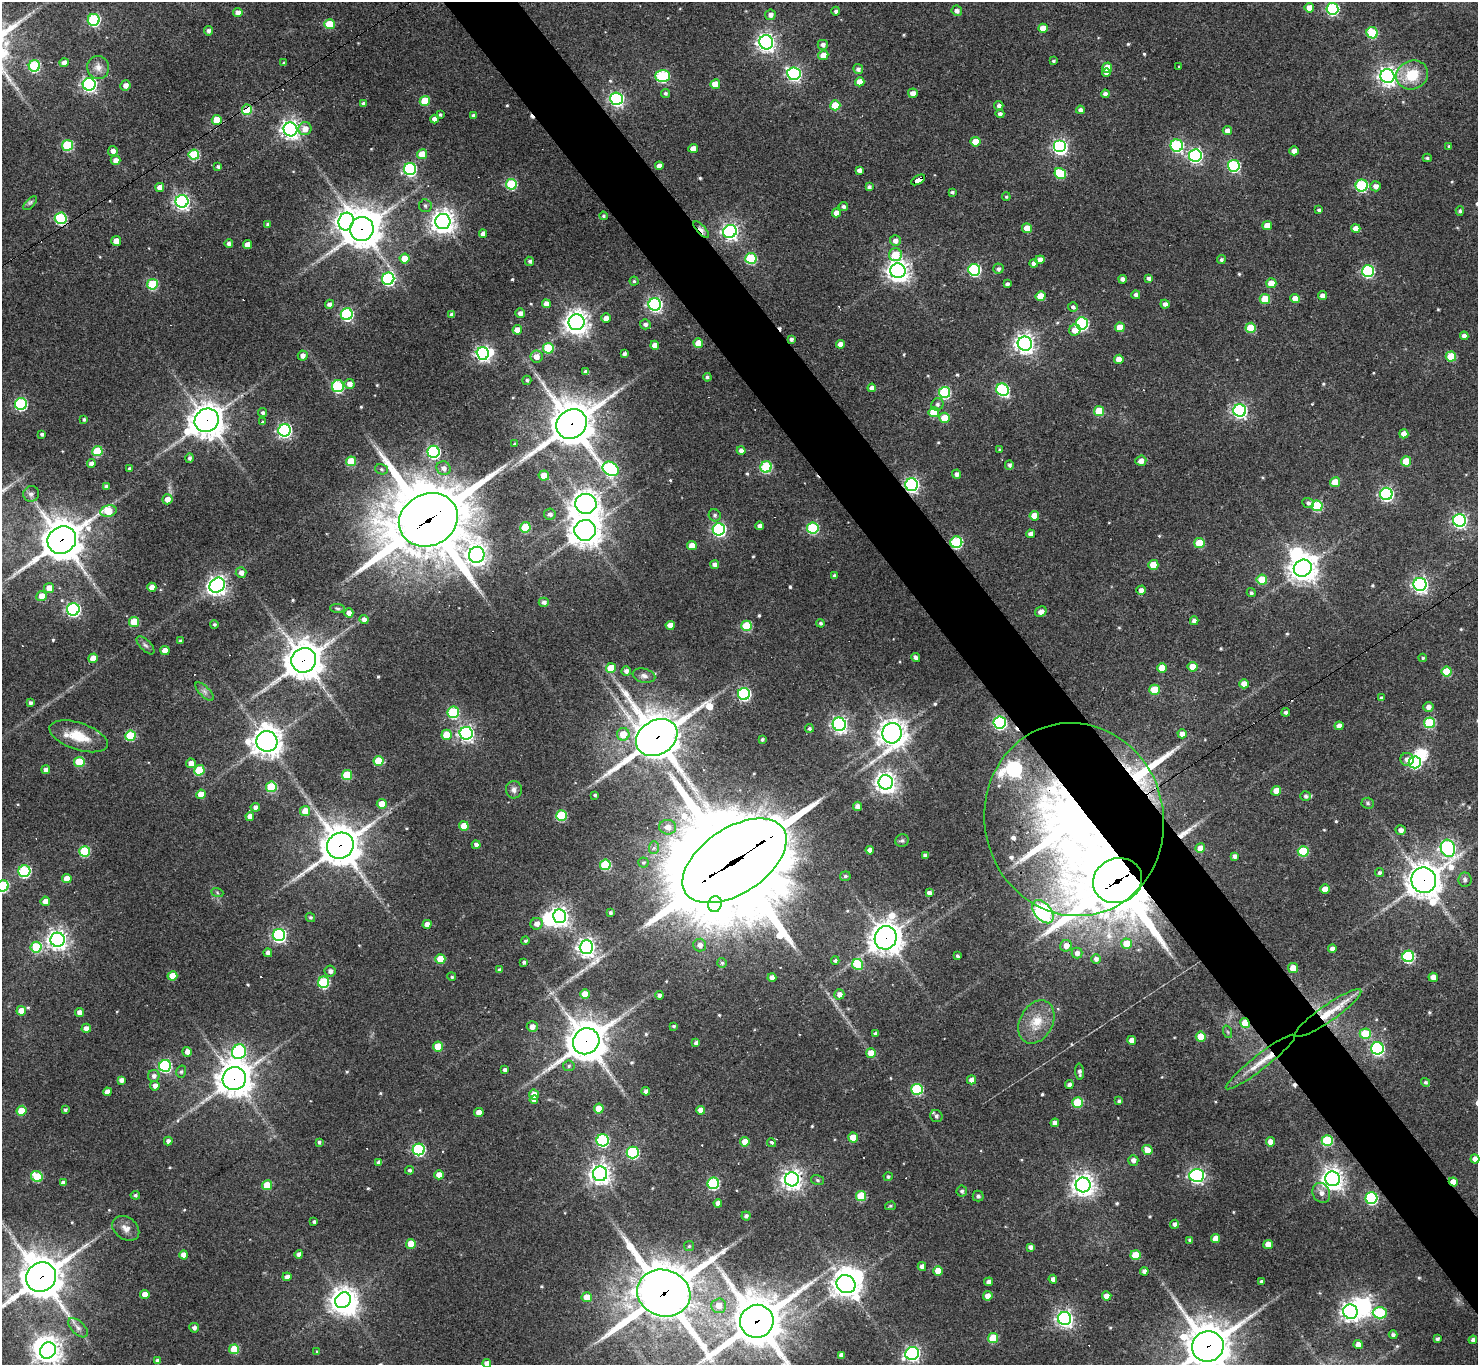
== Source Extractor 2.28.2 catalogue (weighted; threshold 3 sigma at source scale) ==
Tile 6 of 4 x 4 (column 2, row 2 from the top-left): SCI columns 1477-2952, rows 2881-4243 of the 5905 x 5899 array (HDU 1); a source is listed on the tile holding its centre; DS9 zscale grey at full resolution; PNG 1480 x 1367 px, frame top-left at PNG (2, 2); each listed source drawn as its Kron ellipse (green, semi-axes under 4 px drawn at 4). Shown black and unused: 5% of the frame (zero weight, under 3 of 4 exposures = <1% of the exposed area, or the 3 px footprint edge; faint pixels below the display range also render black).
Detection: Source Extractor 2.28.2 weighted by HDU 2 'WHT'; one run over the whole footprint, this tile lists its part. Background 0.123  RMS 0.0066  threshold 0.0298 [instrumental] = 3 sigma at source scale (4.5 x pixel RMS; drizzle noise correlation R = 1.50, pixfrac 1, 0.05/0.05 arcsec/px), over >= 5 px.
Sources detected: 603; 10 inside a brighter object's white glare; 16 cosmic-ray / hot-pixel residue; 2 long thin detections or spike segments (spike, bleed or trail) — neither listed nor drawn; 10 inside a brighter listed object's ellipse — not listed separately; of the other 565, all 500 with FLUX_AUTO >= 0.955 (the completeness limit of this list) listed and drawn (65 fainter detections not listed), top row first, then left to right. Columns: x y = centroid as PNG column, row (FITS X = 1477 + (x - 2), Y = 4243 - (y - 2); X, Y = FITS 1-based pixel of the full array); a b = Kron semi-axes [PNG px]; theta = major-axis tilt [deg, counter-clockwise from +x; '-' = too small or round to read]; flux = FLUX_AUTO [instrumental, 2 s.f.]
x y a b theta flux
1309 8 5 4 - 7.6
1332 9 6 6 - 99
836 11 4 4 - 1.9
957 11 5 5 - 2.8
238 13 5 4 - 4.2
770 15 5 5 - 3.6
94 20 6 6 - 87
329 24 5 5 - 21
1043 28 4 4 - 9.7
208 31 5 4 - 2.1
1372 33 6 5 - 40
766 42 7 7 - 310
823 45 5 5 - 2.6
823 55 5 5 - 8.1
1053 61 4 3 - 1.4
64 63 4 4 - 4.3
284 63 4 3 - 1.2
34 66 6 5 - 57
1179 66 3 3 - 1.3
98 67 11 10 - 5.5
1107 68 5 5 - 13
858 69 5 5 - 2.5
1106 73 4 3 - 2
794 74 7 6 - 150
1412 75 16 14 23 21
663 76 7 6 - 79
1387 76 7 7 - 330
860 82 4 4 - 6.9
89 84 6 6 - 200
715 84 5 5 - 13
125 85 5 5 - 3.8
665 93 4 4 - 1.5
913 93 5 5 - 4.6
1105 94 4 4 - 2.8
617 99 6 6 - 160
425 101 5 5 - 22
364 104 4 4 - 2.2
835 105 5 5 - 24
999 106 4 4 - 2.3
247 110 5 5 - 38
1080 110 4 4 - 2.6
1000 114 4 4 - 2
440 115 3 3 - 1.1
474 115 4 4 - 2.4
435 119 4 4 - 4.7
217 120 5 5 - 20
290 129 7 7 - 320
305 129 6 6 - 6.4
1227 131 4 4 - 4.3
975 142 5 5 - 12
68 145 5 5 - 56
1177 146 6 6 - 84
1449 146 4 3 - 0.95
1060 147 6 6 - 160
693 148 5 4 - 5.7
113 151 5 5 - 2.9
1294 151 4 4 - 4.9
422 154 5 5 - 17
194 155 5 5 - 42
1195 155 6 6 - 160
1427 158 4 3 - 1
116 160 5 4 - 3.8
659 166 4 4 - 3.8
1234 166 6 6 - 92
218 167 4 3 - 1.5
410 169 6 6 - 110
859 170 4 4 - 2.8
1060 174 6 5 - 34
918 180 8 4 31 58
511 184 5 5 - 51
1362 186 6 6 - 70
1375 186 5 5 - 3.6
160 187 4 4 - 6
869 187 4 4 - 1.9
952 192 4 3 - 1.4
1006 197 4 4 - 1
182 201 6 6 - 200
30 203 9 3 46 1.2
425 206 6 6 - 1.7
843 206 5 4 - 1.8
1319 210 3 3 - 1.5
1460 211 4 4 - 1.4
836 213 4 4 - 5.4
603 216 4 4 - 1.1
61 218 6 5 - 73
346 221 9 7 74 390
443 222 7 7 - 590
267 224 3 3 - 1
1267 225 5 4 - 7.6
1027 228 5 5 - 10
1356 228 5 4 - 6
362 229 12 12 - 1200
701 230 10 4 -47 6.5
730 231 7 6 - 290
483 234 4 4 - 4.1
116 241 5 5 - 8
895 241 5 5 - 3.6
229 244 4 4 - 2.1
247 244 4 4 - 5.6
895 255 6 6 - 19
405 258 5 5 - 13
751 258 5 5 - 46
1040 260 5 4 - 5
1221 260 4 4 - 1.7
530 261 5 4 - 1.6
1034 263 4 4 - 3.1
998 269 5 5 - 1.8
974 270 6 6 - 88
898 271 7 7 - 500
1368 271 6 6 - 82
1149 278 4 4 - 2.1
388 279 6 6 - 100
1123 279 4 4 - 2.7
634 281 4 4 - 1.1
1271 283 5 5 - 11
152 284 5 5 - 44
1007 284 4 4 - 2
1136 295 4 4 - 2.5
1322 295 4 4 - 4.2
1040 296 5 5 - 13
1265 299 5 5 - 23
1295 299 5 4 - 7.7
329 304 5 4 - 2.4
546 304 4 4 - 4.9
655 304 6 6 - 180
1165 304 4 4 - 2.7
1073 307 5 5 - 2.3
520 313 5 4 - 3.4
347 314 6 6 - 95
452 315 4 4 - 2.8
606 318 5 5 - 4.6
576 322 8 8 - 630
1082 323 6 6 - 96
645 324 5 5 - 2.3
1120 327 5 5 - 11
1251 328 5 5 - 23
517 330 4 4 - 7.8
1075 330 6 5 - 7.7
1464 336 4 4 - 3.1
791 339 4 4 - 2.2
698 343 5 5 - 13
840 344 4 4 - 5.2
1025 344 7 7 - 400
655 345 4 4 - 5.2
548 348 5 5 - 33
483 353 6 6 - 190
624 354 4 4 - 2.1
303 355 5 5 - 3.4
1451 356 5 5 - 23
536 357 6 6 - 5.6
1119 359 5 4 - 6.8
586 372 4 4 - 3.2
707 377 4 4 - 1.5
527 380 4 4 - 1.4
349 384 5 5 - 4.6
338 386 6 6 - 67
872 388 4 4 - 3.5
1003 390 6 6 - 89
944 392 5 5 - 68
21 404 6 6 - 84
937 404 6 6 - 2
1240 410 6 6 - 160
1099 411 5 5 - 25
934 412 5 5 - 24
263 413 4 4 - 1.6
944 418 5 5 - 13
84 419 4 3 - 1.3
207 420 12 11 - 1100
263 421 4 3 - 4.9
572 424 16 14 39 2400
285 430 6 6 - 160
42 434 3 3 - 1.6
1404 434 4 4 - 6.6
515 444 3 3 - 1
741 450 4 4 - 3.3
1000 450 3 3 - 1.1
97 451 5 5 - 35
433 452 6 6 - 110
189 458 4 4 - 1.8
351 461 5 5 - 25
1141 461 5 5 - 4.3
1406 461 5 5 - 17
91 463 4 4 - 2.9
1009 465 4 4 - 1.9
766 467 5 5 - 59
129 468 3 3 - 1.1
443 468 7 6 - 3.6
381 469 7 5 -15 1.4
611 469 8 6 -32 120
956 474 4 4 - 2.5
544 476 5 5 - 8.8
1335 482 5 5 - 17
912 485 6 6 - 170
106 486 4 3 - 2.3
31 494 8 7 - 2.8
1386 494 6 6 - 150
167 499 5 5 - 5.6
1308 503 6 4 -21 1.9
586 504 11 10 - 620
1317 506 5 5 - 49
108 511 8 5 12 19
550 514 6 5 - 2.4
715 515 6 6 - 1.7
1034 516 5 4 - 8.7
428 520 30 26 26 7100
1459 520 6 6 - 180
760 526 4 4 - 3.1
525 527 5 5 - 27
813 528 5 5 - 62
719 529 6 6 - 130
585 530 10 10 - 990
1030 534 4 4 - 2.9
62 540 15 13 37 1800
956 542 6 5 - 71
1199 543 5 5 - 23
692 545 5 4 - 7.8
477 555 8 7 - 410
715 565 4 4 - 3.3
1153 565 5 5 - 14
1303 568 9 8 - 820
241 573 5 5 - 3.5
834 576 4 3 - 1.5
1262 580 5 5 - 19
1420 584 6 6 - 230
217 585 8 7 - 360
152 587 4 4 - 5.3
49 588 5 5 - 7.6
1141 590 5 4 - 3.7
1251 593 4 4 - 1.4
41 596 5 5 - 7.9
544 602 5 4 - 2.5
73 609 6 6 - 130
338 609 7 4 -6 1.2
1041 612 6 5 - 3.9
349 613 4 4 - 5.1
364 619 4 4 - 2.9
1194 621 4 4 - 3.5
134 622 5 5 - 24
820 623 4 4 - 1.3
214 624 4 4 - 1.2
670 625 4 4 - 7
747 626 5 5 - 36
180 641 4 3 - 1.4
145 645 11 5 -46 2
165 650 4 4 - 8.3
93 658 5 4 - 7.8
916 658 4 4 - 2.5
1423 658 4 4 - 1
304 660 13 12 - 1400
1192 667 5 5 - 11
611 668 5 5 - 16
1162 668 5 5 - 9.4
626 671 4 4 - 2.8
1447 672 5 5 - 23
644 676 11 7 -13 2.8
1244 684 5 4 - 7.8
1155 690 5 5 - 24
204 691 12 5 -45 2.5
744 694 6 6 - 110
1381 698 4 3 - 1.6
30 703 4 4 - 2
1428 707 5 4 - 3.3
453 712 6 5 - 56
1286 712 4 4 - 1.8
1000 723 6 6 - 120
1430 723 5 5 - 49
839 724 6 6 - 210
1339 726 4 4 - 4.6
809 728 4 4 - 1.4
466 733 6 6 - 210
892 733 10 9 - 680
623 734 6 6 - 12
1182 734 4 4 - 3.8
447 735 5 5 - 18
79 736 30 13 -19 17
130 736 5 5 - 37
657 737 22 17 31 2900
762 740 4 3 - 1.2
267 741 10 10 - 870
1407 759 6 6 - 3.8
378 761 5 5 - 25
79 762 5 5 - 29
1415 762 6 6 - 75
191 763 5 5 - 5.4
46 770 4 4 - 3.5
199 770 5 5 - 33
347 775 5 5 - 32
886 782 7 7 - 450
271 787 5 5 - 46
514 790 8 8 - 3.1
1276 791 5 4 - 7.9
201 794 5 4 - 11
595 795 3 3 - 0.99
1306 796 5 4 - 1.7
1368 803 6 5 - 1.3
382 804 5 5 - 7.9
857 806 5 4 - 3.3
255 807 4 4 - 2.9
305 811 5 5 - 9.8
250 816 4 4 - 5.7
561 816 5 5 - 42
1074 820 97 89 -77 670
464 826 5 4 - 12
668 827 8 7 - 5
1401 830 5 4 - 3.1
902 841 7 6 - 1.4
476 845 4 4 - 2.6
340 846 14 12 37 1700
654 848 6 5 - 2
1200 848 5 4 - 6.5
1448 848 9 7 -72 210
870 850 4 4 - 4.7
85 851 5 5 - 45
1303 851 5 5 - 35
925 855 4 4 - 2.3
1235 856 4 4 - 2.6
734 861 58 32 33 21000
643 863 5 5 - 1
605 865 5 5 - 49
24 871 6 6 - 74
1379 873 5 4 - 1.6
845 876 5 4 - 1.4
67 879 4 4 - 9.4
1424 880 13 12 - 1100
1465 880 7 6 - 2.6
1117 881 25 22 23 6600
3 886 6 5 - 57
1325 889 5 4 - 7.7
217 892 6 4 -20 0.96
929 893 4 4 - 2.9
45 901 5 4 - 5.6
715 904 8 7 - 220
1043 912 13 8 -50 260
610 913 4 3 - 1.5
560 916 7 6 - 320
310 917 5 4 - 1.3
427 924 4 4 - 4.3
537 924 6 5 - 4
279 935 6 6 - 140
886 938 12 11 - 950
58 940 7 7 - 400
525 941 4 4 - 1.3
1126 944 5 5 - 9.5
700 945 6 6 - 3.5
1066 946 6 5 - 6.2
36 947 5 5 - 41
586 947 7 7 - 330
1332 949 4 4 - 3.1
268 953 4 4 - 3.1
1077 953 5 5 - 3.1
957 956 3 3 - 1.2
1408 956 6 5 - 82
440 959 5 5 - 17
1096 959 5 5 - 2.2
835 960 4 4 - 1.5
524 962 3 3 - 1.6
722 963 5 5 - 1.1
858 964 6 5 - 37
1293 968 5 5 - 9.5
499 970 4 3 - 1.5
330 971 5 5 - 2.7
172 976 5 4 - 12
452 977 4 4 - 1.3
1433 977 5 4 - 5.6
772 978 4 4 - 3.9
324 982 6 5 - 53
585 994 5 5 - 10
839 994 5 5 - 3.8
659 995 4 4 - 2.3
21 1011 5 4 - 8.8
79 1012 4 4 - 4.8
1328 1013 40 8 35 17
1036 1022 23 16 61 16
1245 1023 5 4 - 17
532 1026 5 5 - 3.9
674 1026 3 3 - 0.96
86 1028 4 4 - 3.7
1228 1032 6 4 -70 0.98
876 1033 4 3 - 2
1365 1034 5 5 - 26
1201 1037 5 5 - 15
1132 1040 4 4 - 5.4
586 1041 14 12 41 1800
696 1043 4 4 - 2.2
438 1046 5 5 - 20
1377 1048 6 6 - 130
187 1052 5 4 - 4.4
239 1052 7 7 - 110
871 1053 5 5 - 10
1260 1062 43 7 38 13
165 1066 6 6 - 89
569 1066 6 5 - 1.4
505 1070 4 4 - 2
181 1072 6 5 - 1.3
1079 1072 8 4 -86 2
154 1076 6 5 - 2.8
234 1079 12 11 - 1200
121 1080 4 4 - 3.1
971 1080 4 4 - 4
1426 1082 5 4 - 1.4
1069 1085 4 4 - 2.4
155 1086 5 4 - 3.4
917 1089 6 5 - 58
646 1091 4 4 - 2.8
107 1092 4 4 - 5.1
534 1095 5 5 - 8
534 1100 4 4 - 3.5
1119 1101 4 3 - 1.3
1077 1103 5 5 - 32
599 1109 5 5 - 13
65 1110 3 3 - 1.4
700 1110 4 4 - 4.4
21 1111 5 5 - 18
479 1112 5 4 - 6.1
936 1116 6 6 - 2.3
1055 1123 4 4 - 3.4
853 1138 5 5 - 14
603 1140 6 6 - 82
1327 1140 5 5 - 45
168 1141 4 4 - 2.7
319 1142 3 3 - 1.1
745 1142 4 4 - 8.5
1270 1142 4 4 - 6
772 1143 4 3 - 2.5
419 1149 6 6 - 86
1147 1150 5 5 - 7.5
633 1152 6 6 - 80
1475 1159 4 4 - 5.4
1133 1160 5 5 - 3.4
379 1162 4 4 - 2.6
409 1170 4 4 - 1.4
600 1174 7 7 - 450
439 1175 5 4 - 6.8
1197 1175 7 6 - 190
37 1177 6 5 - 32
888 1177 4 4 - 1.2
792 1179 7 7 - 400
1333 1179 7 7 - 530
817 1180 6 5 - 1.2
1453 1182 5 4 - 8.1
63 1183 4 4 - 3.3
713 1183 6 5 - 74
267 1185 5 5 - 20
1083 1185 7 7 - 510
962 1191 5 5 - 1.8
1321 1193 10 8 -62 4.4
135 1195 4 4 - 1.6
861 1196 5 5 - 30
978 1196 5 5 - 1.8
1371 1198 6 6 - 83
718 1203 4 4 - 3.5
890 1206 5 4 - 0.99
746 1216 4 4 - 2
314 1222 3 3 - 1.4
1175 1224 4 4 - 2.6
126 1228 15 11 -37 5.3
1216 1239 4 4 - 7.7
1190 1240 4 4 - 2
411 1244 5 5 - 15
1268 1245 5 4 - 7
689 1246 5 5 - 1
1030 1247 4 4 - 2.5
299 1254 4 4 - 3
184 1255 4 4 - 6
1135 1255 5 5 - 19
922 1266 4 4 - 3.1
938 1271 5 5 - 12
1144 1271 4 4 - 3.1
41 1277 15 14 - 2300
287 1277 4 4 - 3.2
1053 1279 4 4 - 3.3
989 1282 4 4 - 3.6
1262 1282 4 4 - 2
846 1284 10 8 -31 620
664 1293 27 23 -18 4100
145 1294 4 4 - 7.4
988 1296 4 4 - 6.3
1107 1296 4 4 - 7.5
587 1297 5 5 - 9.6
343 1300 8 7 - 570
719 1306 7 7 - 7.9
1350 1312 7 7 - 340
1380 1313 7 6 - 50
1065 1318 6 6 - 260
757 1321 17 16 - 2900
78 1328 12 6 -44 3
194 1328 5 4 - 2.3
1393 1335 4 4 - 1.9
993 1338 5 5 - 28
1437 1339 4 3 - 1.7
1473 1340 4 4 - 2.3
1358 1345 4 4 - 4.8
1208 1346 16 15 - 2800
234 1349 5 5 - 23
48 1350 8 7 - 590
317 1352 4 4 - 0.99
912 1353 7 6 - 180
841 1355 4 4 - 3.2
158 1361 4 4 - 3.6
487 1363 4 4 - 3.7
Overlapping masked pixels (flux is a lower limit): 30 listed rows (the first 20) at x y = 247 110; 918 180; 61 218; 362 229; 701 230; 791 339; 207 420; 572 424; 912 485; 428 520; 62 540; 956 542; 304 660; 657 737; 1074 820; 340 846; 734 861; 1424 880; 1117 881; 886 938
Isophote crosses this tile's border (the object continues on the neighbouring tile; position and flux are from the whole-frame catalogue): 8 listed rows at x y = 3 886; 1475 1159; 41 1277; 664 1293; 757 1321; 1208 1346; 48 1350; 487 1363